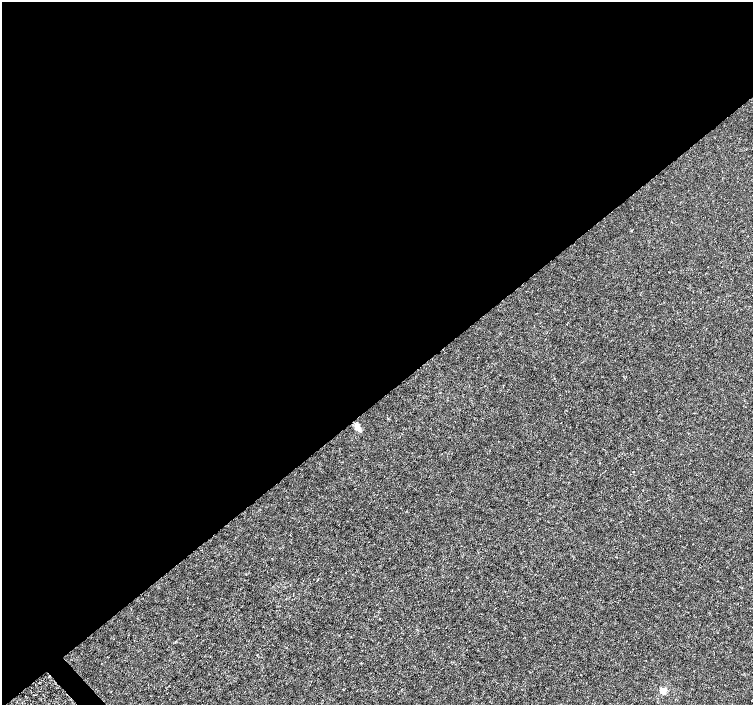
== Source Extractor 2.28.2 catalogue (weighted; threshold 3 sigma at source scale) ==
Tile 2 of 4 x 4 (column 2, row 1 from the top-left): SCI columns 1507-3007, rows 4424-5828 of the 6011 x 5972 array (HDU 1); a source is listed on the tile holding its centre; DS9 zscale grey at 2 x 2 block average (1 PNG px = mean of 2 x 2 image px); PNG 755 x 707 px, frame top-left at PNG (2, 2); no overlay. Shown black and unused: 57% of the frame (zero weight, under 3 of 4 exposures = <1% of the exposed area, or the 3 px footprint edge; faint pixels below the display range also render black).
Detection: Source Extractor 2.28.2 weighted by HDU 2 'WHT'; one run over the whole footprint, this tile lists its part. Background -4.75e-05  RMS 0.0012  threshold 0.00545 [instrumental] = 3 sigma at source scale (4.5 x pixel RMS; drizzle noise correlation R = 1.50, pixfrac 1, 0.0396/0.0396 arcsec/px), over >= 5 px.
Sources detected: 3; all 3 listed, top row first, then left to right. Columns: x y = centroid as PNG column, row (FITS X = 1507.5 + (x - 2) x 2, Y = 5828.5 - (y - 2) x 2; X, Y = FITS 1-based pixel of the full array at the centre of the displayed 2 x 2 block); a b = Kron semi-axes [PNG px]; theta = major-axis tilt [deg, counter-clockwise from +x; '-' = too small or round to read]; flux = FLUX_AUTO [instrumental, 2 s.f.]
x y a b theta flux
358 428 10 5 -39 1.3
633 472 2 2 - 0.53
663 691 3 3 - 7